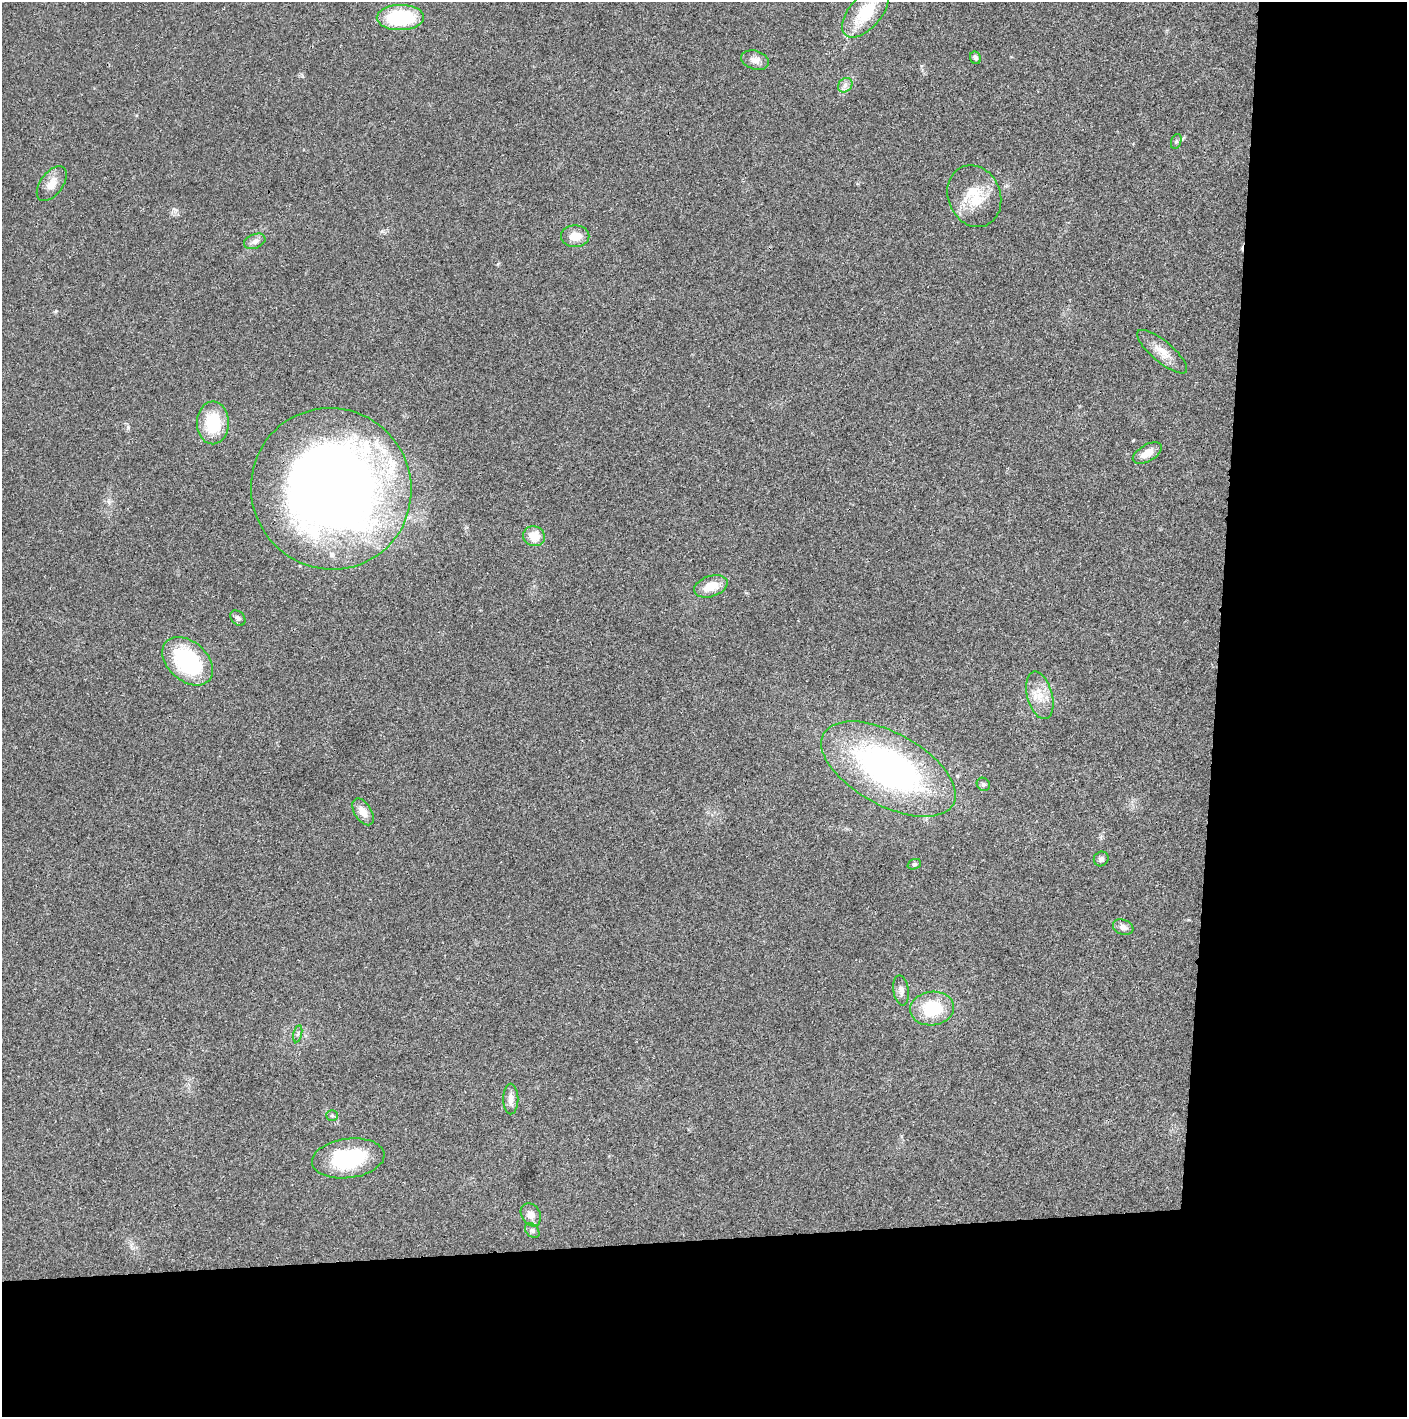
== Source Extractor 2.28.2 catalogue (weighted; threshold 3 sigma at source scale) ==
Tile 9 of 3 x 3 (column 3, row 3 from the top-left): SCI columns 2816-4220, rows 2-1416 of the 4225 x 4245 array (HDU 1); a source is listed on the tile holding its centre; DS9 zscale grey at full resolution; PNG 1409 x 1419 px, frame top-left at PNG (2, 2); each listed source drawn as its Kron ellipse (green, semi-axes under 4 px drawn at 4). Shown black and unused: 24% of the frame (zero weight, under 3 of 4 exposures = <1% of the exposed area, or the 3 px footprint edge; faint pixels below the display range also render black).
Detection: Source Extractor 2.28.2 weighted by HDU 2 'WHT'; one run over the whole footprint, this tile lists its part. Background 0.0197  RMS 0.0041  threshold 0.0186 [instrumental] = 3 sigma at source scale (4.5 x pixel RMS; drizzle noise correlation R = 1.50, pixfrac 1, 0.05/0.05 arcsec/px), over >= 5 px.
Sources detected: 34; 1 cosmic-ray / hot-pixel residue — neither listed nor drawn; the other 33 listed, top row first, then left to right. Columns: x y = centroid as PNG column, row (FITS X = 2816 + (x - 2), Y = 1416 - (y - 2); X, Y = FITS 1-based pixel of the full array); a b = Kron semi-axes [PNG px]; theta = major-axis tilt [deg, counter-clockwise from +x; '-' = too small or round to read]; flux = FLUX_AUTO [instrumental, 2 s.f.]
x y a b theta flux
865 13 30 16 48 18
400 18 23 12 1 28
975 58 6 5 - 0.86
755 60 14 9 -18 2.9
845 85 8 6 47 1.5
1176 141 8 5 70 0.68
52 184 20 11 53 4.8
974 196 31 26 -68 14
575 236 14 10 -1 5.4
255 241 11 7 22 1.8
1162 352 31 10 -40 5.8
213 423 21 16 -90 18
1147 453 16 8 30 4.5
331 489 81 79 -55 470
534 536 11 10 - 6.8
711 586 17 10 19 6.8
238 618 9 6 -47 1.2
188 661 29 19 -42 40
1040 695 24 12 -75 6.9
888 769 74 36 -29 130
983 784 7 6 - 0.93
363 812 15 8 -58 3.9
1101 859 8 7 - 1.3
914 864 7 5 21 0.67
1123 927 10 7 -20 2.1
901 990 15 7 -81 2.1
932 1009 22 17 7 18
298 1034 8 3 77 0.77
511 1099 15 7 -90 2.8
332 1115 6 5 - 0.62
348 1158 36 19 7 33
531 1215 12 9 -60 3.3
532 1231 8 6 -48 1
Unlisted compact peaks at least as high as the median listed source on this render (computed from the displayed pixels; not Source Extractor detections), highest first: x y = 128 427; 382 231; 56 311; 498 264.